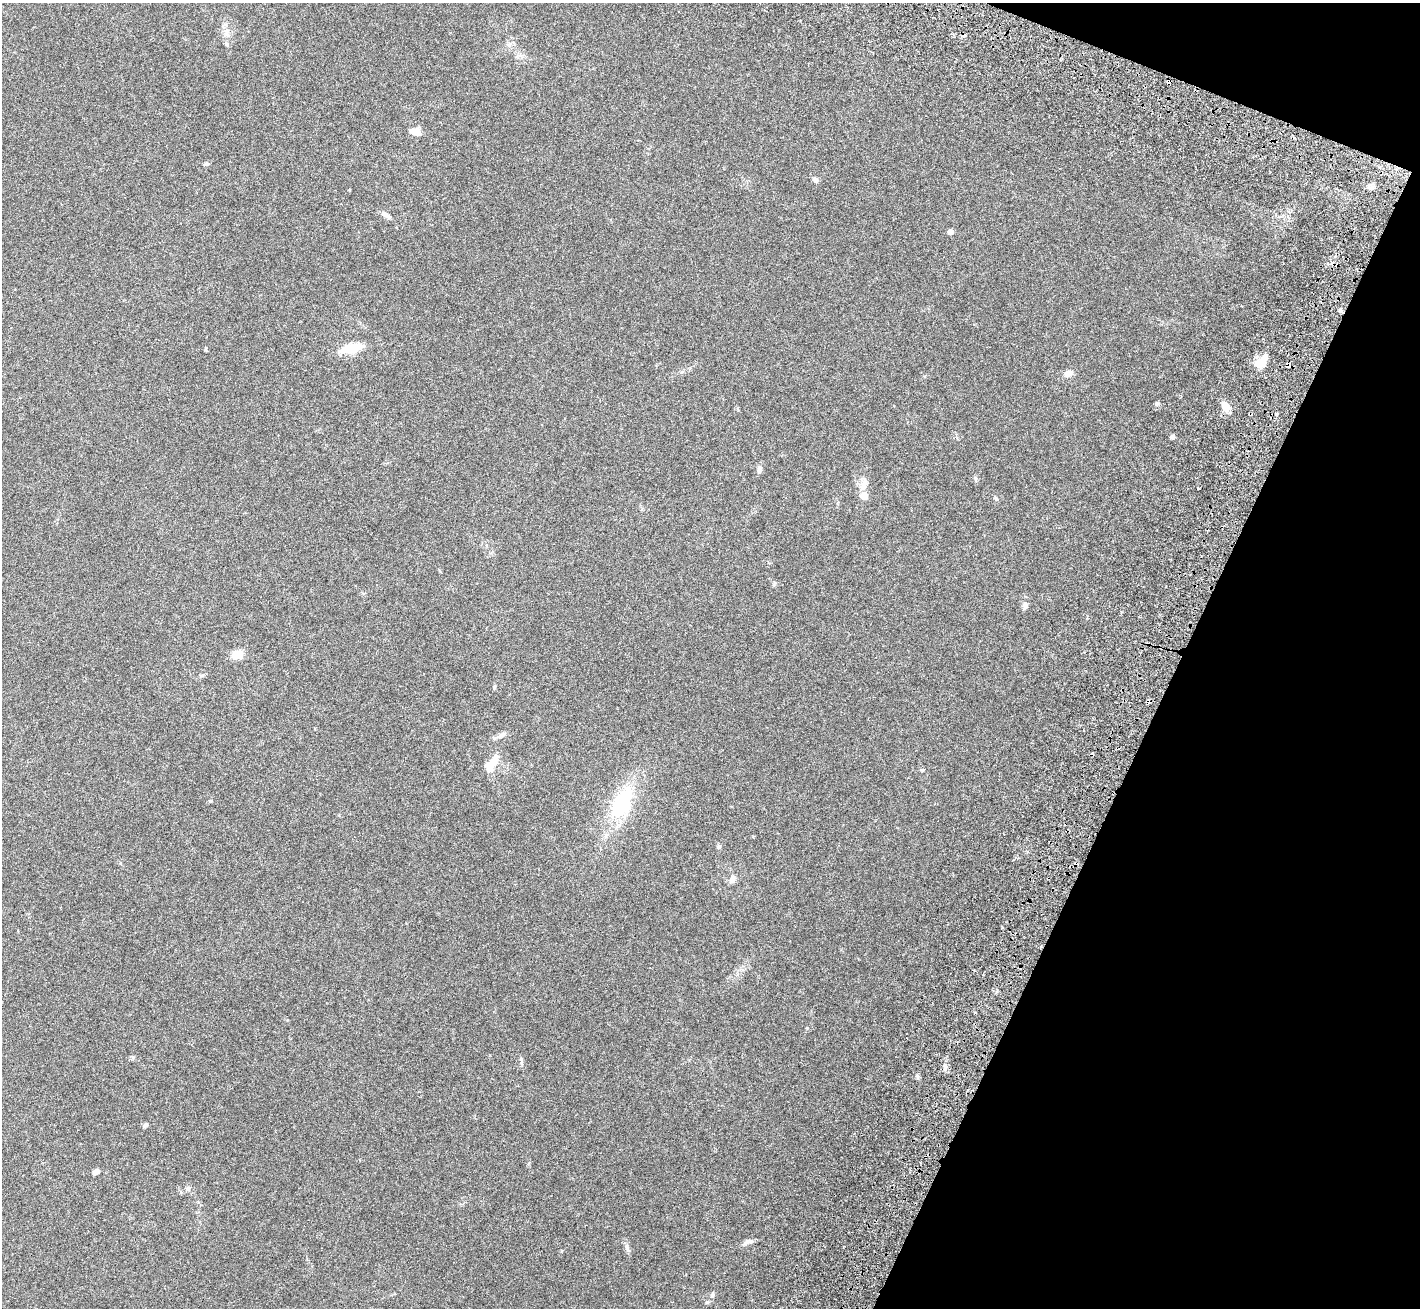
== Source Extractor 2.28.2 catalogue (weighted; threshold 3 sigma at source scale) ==
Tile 8 of 4 x 4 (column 4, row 2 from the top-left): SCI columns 4376-5793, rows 3066-4371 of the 6198 x 6388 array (HDU 1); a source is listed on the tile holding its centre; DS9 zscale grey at full resolution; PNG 1422 x 1310 px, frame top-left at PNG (2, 3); no overlay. Shown black and unused: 19% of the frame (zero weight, under 3 of 6 exposures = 8% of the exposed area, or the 3 px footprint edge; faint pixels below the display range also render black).
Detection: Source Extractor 2.28.2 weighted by HDU 2 'WHT'; one run over the whole footprint, this tile lists its part. Background 0.105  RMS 0.004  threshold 0.0163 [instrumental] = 3 sigma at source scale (4.09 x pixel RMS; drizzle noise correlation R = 1.36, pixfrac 0.8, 0.0396/0.0396 arcsec/px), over >= 5 px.
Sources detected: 40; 1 inside a brighter object's white glare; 3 cosmic-ray / hot-pixel residue — not listed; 3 inside a brighter listed object's ellipse — not listed separately; the other 33 listed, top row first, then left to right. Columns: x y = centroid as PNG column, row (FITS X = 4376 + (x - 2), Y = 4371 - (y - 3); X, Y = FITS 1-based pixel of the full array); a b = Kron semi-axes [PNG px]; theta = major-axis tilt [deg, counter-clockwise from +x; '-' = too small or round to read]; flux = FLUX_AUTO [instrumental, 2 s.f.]
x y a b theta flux
226 32 14 6 -72 2.1
416 132 11 7 -15 3.7
206 164 7 5 2 0.58
815 180 8 6 -40 1
1370 187 7 4 -20 0.93
386 215 13 6 -32 1.5
950 232 5 4 - 2
352 348 27 9 13 7.9
1261 362 15 9 43 5.4
1288 364 5 4 - 1
1068 373 10 7 11 2.2
1157 403 6 4 0 0.53
1225 406 9 7 -59 4
1172 437 5 4 - 0.82
759 469 10 6 90 1.3
975 478 7 4 -71 0.54
863 485 17 9 62 2.8
864 496 7 7 - 3.1
996 499 6 3 -20 0.4
1025 605 9 7 -81 1.2
237 655 10 7 21 5.3
489 768 44 14 65 5.9
211 801 5 4 - 0.37
622 803 45 20 63 25
718 846 6 5 - 0.57
732 879 9 8 - 1.6
945 1067 7 4 71 0.87
145 1125 6 5 - 0.88
96 1172 8 5 30 1.4
188 1189 8 5 -63 0.84
749 1241 11 5 -3 1.1
627 1247 13 5 -75 1.2
712 1295 8 4 64 0.72
Overlapping masked pixels (flux is a lower limit): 1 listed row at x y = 1288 364
Unlisted compact peaks at least as high as the median listed source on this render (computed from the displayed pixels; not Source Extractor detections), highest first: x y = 807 1028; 917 1076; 521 1059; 774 584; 205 350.